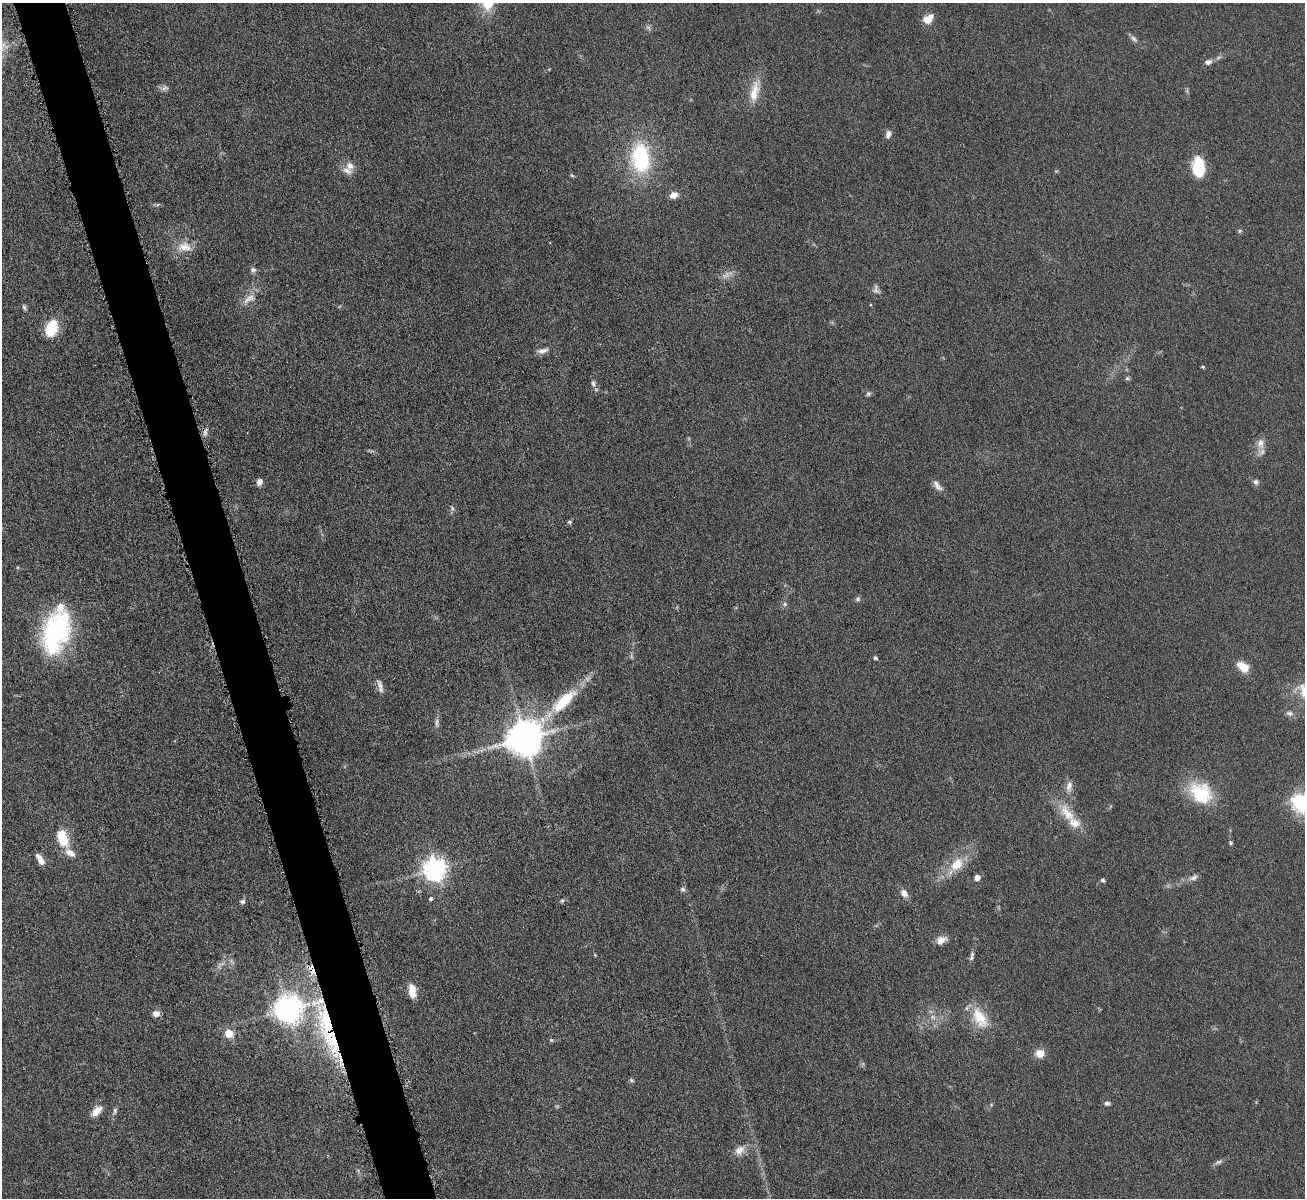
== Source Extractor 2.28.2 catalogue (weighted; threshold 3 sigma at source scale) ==
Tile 11 of 4 x 4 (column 3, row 3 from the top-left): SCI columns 2611-3913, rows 1343-2538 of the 5217 x 5200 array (HDU 1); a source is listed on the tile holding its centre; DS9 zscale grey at full resolution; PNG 1307 x 1200 px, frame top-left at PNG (2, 3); no overlay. Shown black and unused: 4% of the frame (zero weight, under 4 of 8 exposures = <1% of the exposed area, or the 3 px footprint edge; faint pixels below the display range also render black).
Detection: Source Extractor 2.28.2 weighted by HDU 2 'WHT'; one run over the whole footprint, this tile lists its part. Background 0.0478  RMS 0.0044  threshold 0.018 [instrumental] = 3 sigma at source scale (4.09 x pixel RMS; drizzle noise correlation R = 1.36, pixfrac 0.8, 0.05/0.05 arcsec/px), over >= 5 px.
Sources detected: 88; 3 too faint to see at this stretch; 1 inside a brighter object's white glare — not listed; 7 inside a brighter listed object's ellipse — not listed separately; the other 77 listed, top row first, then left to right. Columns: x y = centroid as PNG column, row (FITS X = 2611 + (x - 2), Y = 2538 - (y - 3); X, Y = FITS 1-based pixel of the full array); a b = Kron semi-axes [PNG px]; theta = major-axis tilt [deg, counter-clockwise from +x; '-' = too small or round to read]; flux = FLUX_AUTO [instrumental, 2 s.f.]
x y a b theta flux
928 19 13 9 36 4.5
1134 39 10 6 -44 1.4
1208 62 9 7 14 1.8
165 88 10 6 25 1.4
754 92 31 11 79 7.6
888 134 9 6 77 1.8
641 158 31 19 -85 37
350 166 13 10 -89 3.3
1198 167 22 12 -87 15
572 175 6 4 -30 0.56
674 195 9 7 27 2.8
1240 231 6 5 - 0.61
184 247 21 13 1 6.1
253 270 8 6 -12 1.2
876 289 14 6 90 1.5
249 299 20 9 30 3.9
24 307 8 5 -62 0.8
51 328 19 12 69 12
542 351 14 6 11 2.4
1203 367 4 3 - 0.51
1127 378 6 5 - 0.71
593 384 10 5 -83 1.3
868 394 7 6 - 0.92
206 431 12 6 83 1.6
1260 443 13 10 75 3.3
260 482 7 6 - 2.2
1256 482 7 6 - 1.2
937 486 16 7 -53 2.5
452 508 7 4 -72 0.75
569 522 6 4 -19 0.63
858 599 7 5 24 0.84
785 604 6 5 - 0.83
56 630 42 30 67 52
632 657 6 4 -70 0.62
875 658 7 4 -39 0.66
1243 667 14 9 -36 6.3
380 686 12 6 -73 2
1304 692 28 12 -69 8.2
564 701 41 14 43 19
1290 713 10 6 -11 1.5
437 723 13 4 84 1.4
524 738 10 10 - 1100
1069 786 15 8 79 2.7
1201 794 30 23 -43 20
1302 803 26 22 -24 27
1067 813 31 13 -52 9.9
62 838 20 11 -70 11
1230 843 5 4 - 0.58
40 860 12 5 -58 3.6
957 864 22 14 48 9.3
435 869 8 7 - 310
977 878 5 4 - 3.5
1194 878 12 6 27 1.7
1103 880 6 5 - 0.79
683 889 7 5 12 0.9
904 893 10 7 -54 2.7
430 899 4 4 - 0.95
562 901 5 5 - 0.65
242 902 6 5 - 1.1
941 940 13 9 30 3.2
972 954 8 6 88 1.1
595 955 5 4 - 0.34
312 970 15 6 -70 4.1
412 991 16 8 -81 4.7
287 1009 9 8 - 560
156 1013 8 7 - 2.8
980 1018 30 15 -59 11
326 1022 45 23 -83 40
229 1034 5 5 - 13
551 1040 5 5 - 0.55
1040 1053 8 8 - 5.1
631 1080 6 4 -46 0.65
1107 1103 7 6 - 1.1
97 1111 16 8 45 3.9
115 1111 9 5 73 0.97
739 1150 14 10 29 3.8
1219 1162 8 6 19 1
Overlapping masked pixels (flux is a lower limit): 2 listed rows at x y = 312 970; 326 1022
Isophote crosses this tile's border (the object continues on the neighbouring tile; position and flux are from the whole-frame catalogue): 2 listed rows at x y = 1304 692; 1302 803